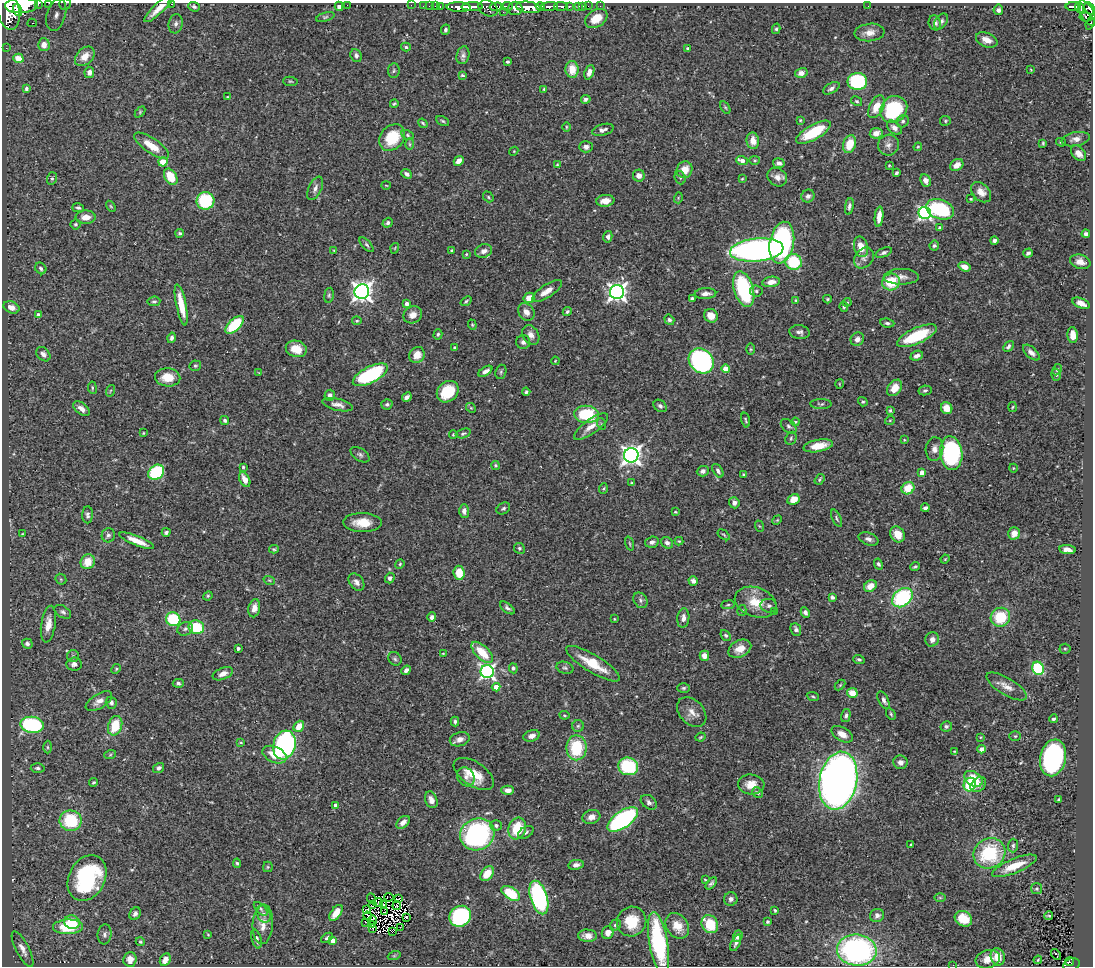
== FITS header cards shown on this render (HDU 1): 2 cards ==
NAXIS1  =                 1091
NAXIS2  =                  964

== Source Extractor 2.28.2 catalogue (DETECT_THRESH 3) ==
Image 1091 x 964 px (HDU 1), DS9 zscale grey, 1 PNG px = 1 image px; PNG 1095 x 968 px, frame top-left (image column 1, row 964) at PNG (2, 3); each listed source drawn as its Kron ellipse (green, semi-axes under 4 px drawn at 4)
Background 0.479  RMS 0.025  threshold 0.0763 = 3 sigma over >= 5 px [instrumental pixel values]
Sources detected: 491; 4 with non-positive FLUX_AUTO (blend fragments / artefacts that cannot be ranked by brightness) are neither listed nor drawn; the other 487 listed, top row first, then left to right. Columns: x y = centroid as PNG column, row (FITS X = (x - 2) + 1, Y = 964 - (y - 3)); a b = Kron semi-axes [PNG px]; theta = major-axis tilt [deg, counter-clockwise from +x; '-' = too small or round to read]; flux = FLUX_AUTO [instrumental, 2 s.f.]
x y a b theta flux
49 3 2 2 - 8.7
38 4 3 2 - 81
65 4 6 6 - 3.3
171 4 3 2 - 3.5
347 5 2 2 - 48
411 5 2 2 - 10
21 6 16 7 2 5000
339 6 4 4 - 5
423 6 2 2 - 8.2
429 6 2 2 - 15
436 6 3 2 - 27
507 6 5 3 - 440
540 6 4 3 - 540
561 6 7 3 -2 290
569 6 3 3 - 110
579 6 3 3 - 47
583 6 3 2 - 8.3
588 6 2 2 - 11
600 6 2 2 - 9
868 6 2 2 - 2.3
1073 6 8 3 -1 230
194 7 6 4 -21 3.8
440 7 3 2 - 21
459 7 12 5 -3 1800
472 7 11 3 1 1400
497 7 7 4 3 610
528 7 13 5 -8 3300
550 7 8 4 4 1100
1080 7 5 3 - 180
159 8 20 5 44 20
488 8 10 7 -30 450
515 8 7 6 - 1100
1090 9 7 4 -51 600
8 10 20 11 -77 5100
18 10 6 4 -75 1300
998 10 5 5 - 5.5
503 12 2 2 - 35
1087 13 14 6 -62 330
56 15 16 9 73 19
325 17 9 4 18 2.9
1086 17 6 4 -9 180
596 18 12 8 32 36
941 21 9 6 53 5.6
32 23 5 4 - 3.4
935 23 7 6 - 6.2
1090 23 6 3 71 51
176 24 10 7 76 6.1
776 29 5 4 - 2.8
445 30 5 4 - 3.6
869 32 15 8 6 14
987 40 11 7 -22 15
44 45 6 6 - 11
406 47 5 4 - 3
6 48 2 2 - 6.9
688 49 4 3 - 3.5
463 55 9 6 76 5.2
85 56 11 8 44 18
356 56 7 5 -68 5.4
18 58 5 4 - 15
507 62 3 3 - 2.2
572 69 8 6 -86 22
1031 70 4 3 - 1.4
394 71 7 5 86 3.5
89 72 5 5 - 7.9
589 72 7 4 68 9.5
801 73 6 5 - 11
462 75 4 3 - 2.1
290 81 7 4 -6 2.3
857 81 10 8 1 140
831 88 9 5 31 5.6
26 89 4 3 - 3.3
544 89 3 3 - 1.6
228 97 3 2 - 1.7
586 99 5 4 - 3.6
857 101 6 4 -30 2.8
394 104 4 3 - 2.2
725 107 7 4 -59 2.5
876 107 12 7 63 26
894 109 14 12 44 140
140 112 6 4 47 2.2
800 120 4 3 - 1.7
443 121 7 4 -27 2.6
903 121 6 6 - 3.8
945 121 5 5 - 2.2
423 123 5 3 - 2.3
566 127 5 3 - 1.6
894 128 8 5 -42 8.9
603 130 11 5 16 6.4
813 132 19 7 30 77
876 133 6 5 - 13
407 135 6 4 -28 2.8
392 137 15 11 48 62
1076 139 14 7 10 10
753 141 8 6 -80 17
1061 142 5 3 - 2.7
1043 143 4 4 - 2.3
410 144 6 4 -89 2.3
849 144 9 6 72 38
888 145 11 10 - 9.8
151 146 20 7 -34 28
586 147 7 5 1 5.7
918 147 4 3 - 1.8
514 151 4 3 - 1.5
1078 153 9 6 -46 14
755 160 5 4 - 2.1
459 161 5 4 - 13
742 161 6 4 -21 13
163 162 4 4 - 43
779 163 6 5 - 5.9
557 165 4 3 - 1.5
889 165 3 2 - 1.6
957 165 7 5 37 13
685 170 8 7 - 22
896 173 4 3 - 2.8
407 174 6 4 -40 5.8
639 176 6 6 - 11
171 177 9 6 -59 46
777 177 10 8 -34 13
52 178 6 5 - 3.3
680 178 7 5 -70 3.2
742 179 4 4 - 1.7
926 180 6 5 - 9.8
386 185 5 3 - 1.5
315 188 12 6 65 8.4
981 192 12 8 -44 14
808 196 7 6 - 6.1
488 197 6 4 -50 2.5
678 198 5 3 - 1.6
971 199 3 3 - 1.8
205 201 9 9 - 100
605 201 9 6 6 17
111 206 6 4 -58 2.1
849 206 8 4 80 4.9
78 208 6 4 -14 3.3
940 209 14 9 -19 130
925 213 6 6 - 370
86 217 10 6 1 15
879 217 10 4 84 15
388 223 5 4 - 4.2
75 224 5 5 - 2.4
940 228 4 3 - 5.7
180 233 4 4 - 2.8
1086 234 4 4 - 5
608 237 6 4 76 5.4
994 240 4 3 - 4.9
782 243 21 12 80 330
367 245 9 4 -47 3.4
934 246 5 5 - 3.8
861 247 10 7 -77 24
395 248 5 3 - 1.5
334 250 4 2 - 1.2
452 250 3 3 - 1.7
757 250 27 11 6 580
484 251 9 6 18 11
884 253 8 4 22 4.1
1028 253 5 4 - 5
466 254 3 3 - 1.7
864 258 11 8 52 8.4
794 262 8 8 - 80
1080 262 10 7 -16 13
965 267 6 4 -19 14
41 268 6 5 - 3.9
901 277 17 8 0 11
771 282 9 5 9 13
891 282 9 8 - 49
744 289 18 9 -73 160
547 291 17 6 33 18
756 291 6 5 - 3.2
362 292 7 7 - 1000
617 292 7 7 - 790
705 294 11 5 4 8.4
329 295 7 5 81 2.9
529 298 5 5 - 23
692 298 4 3 - 3.3
827 299 4 4 - 2
795 300 4 3 - 1.3
154 301 6 5 - 3.2
466 301 6 3 38 2.2
847 302 4 4 - 1.8
1081 303 9 5 -23 13
407 304 4 4 - 7.5
181 305 21 5 -79 33
11 307 8 5 -22 11
844 307 5 4 - 2.3
526 312 9 7 -53 11
567 312 5 4 - 3.1
38 314 4 4 - 3.9
413 315 9 8 - 12
711 316 7 6 - 18
669 320 5 4 - 4.2
357 321 5 4 - 2.6
887 323 7 4 -8 3.6
235 325 11 6 43 82
472 325 5 4 - 2
799 332 10 6 -9 6.5
438 334 5 4 - 3
531 335 10 8 -57 9.3
1073 335 8 5 -85 20
917 336 21 8 24 85
172 338 5 4 - 4.7
857 339 7 6 - 8.6
523 342 7 7 - 5.5
1008 346 6 4 47 4
454 348 4 3 - 2.4
296 349 11 8 -16 30
750 349 6 4 -89 2.3
1031 353 10 5 -42 7.2
43 354 8 6 -45 6.7
417 355 8 7 - 21
917 356 6 4 23 7.5
555 361 4 3 - 1.4
701 361 14 11 -45 320
195 366 6 5 - 2.8
725 369 4 4 - 25
1057 370 6 4 62 2.4
485 371 8 4 32 6.3
501 372 7 5 70 2.9
259 373 4 3 - 1.2
370 375 19 8 27 170
1056 375 6 5 - 3
168 377 13 9 -3 29
839 384 5 3 - 1.4
92 388 6 3 -83 2.1
895 388 9 6 53 19
925 390 6 5 - 3.4
110 391 6 3 71 2.2
448 392 12 9 43 53
526 392 4 3 - 3.1
330 395 5 5 - 6.4
407 397 5 4 - 6.2
863 402 5 4 - 2.9
387 404 5 5 - 3.3
821 404 10 5 0 3.7
338 405 16 6 -13 10
660 406 7 5 -39 4.6
1013 407 5 3 - 1.8
471 408 5 4 - 2
947 408 6 5 - 23
81 409 9 5 -39 9.3
890 410 3 3 - 2.2
587 414 12 8 -6 110
225 420 5 4 - 3.2
746 420 7 3 -75 2.1
890 420 5 3 - 1.5
795 422 4 4 - 1.9
602 424 6 4 -70 2.3
789 426 9 6 -40 4.4
591 427 20 7 36 19
143 433 3 3 - 1.6
463 433 8 4 18 3.1
453 435 4 3 - 1.8
791 438 7 5 65 2.9
904 440 3 3 - 1.5
818 446 15 6 11 27
934 449 12 9 86 11
951 453 17 11 -84 200
360 455 10 6 -33 4.9
631 455 7 7 - 920
495 465 4 4 - 2.5
243 467 3 3 - 2.1
1013 468 4 3 - 1.3
703 471 6 5 - 5.8
718 471 7 4 -58 5.1
156 472 8 6 39 130
922 473 4 4 - 17
743 474 3 3 - 1.9
245 479 8 5 -64 16
819 479 6 4 55 2.5
632 483 3 3 - 2
603 488 5 3 - 2.1
908 488 7 6 - 39
793 499 6 5 - 19
734 503 5 5 - 7.2
503 508 7 5 32 3.7
925 508 4 3 - 4.7
464 511 7 5 -89 8.3
675 512 3 3 - 1.7
88 515 8 5 89 5.1
836 518 9 4 -66 2.9
777 520 5 4 - 1.8
362 522 19 9 -1 29
759 526 6 3 -70 1.7
166 532 4 3 - 3.4
1014 533 6 5 - 14
22 534 4 3 - 1.4
897 534 8 6 -60 26
108 535 7 6 - 4.7
724 535 7 3 -36 2.1
868 539 10 6 -22 6.5
137 541 18 5 -22 24
679 541 4 4 - 1.9
652 542 7 5 16 5.3
667 543 6 5 - 5.8
630 544 7 3 -71 2
519 548 5 5 - 3.2
274 549 5 4 - 2.2
1067 550 8 4 -8 10
945 559 5 3 - 1.6
88 562 7 7 - 28
400 564 5 4 - 2
878 564 5 4 - 3.5
915 567 5 3 - 2.4
459 573 7 5 -85 32
390 578 5 4 - 4.6
61 579 6 5 - 2.3
269 580 6 3 -18 2.1
693 581 5 4 - 6.8
356 582 9 6 -51 8.3
870 586 7 5 35 21
208 596 5 4 - 2
832 597 4 3 - 4
902 598 11 8 39 160
640 600 8 6 -56 4.8
756 602 21 14 -19 36
728 605 7 3 8 2.1
769 606 8 6 -9 4.8
254 608 9 5 78 10
507 608 8 4 -37 4.8
742 610 6 4 76 2.2
775 611 3 2 - 1.3
63 612 9 5 -32 4.7
805 612 5 4 - 5.3
432 617 5 4 - 5.6
1000 617 10 9 - 62
683 618 9 6 82 9.7
173 619 7 6 - 91
614 619 4 3 - 1.3
48 624 18 7 82 19
196 627 8 6 -11 66
185 629 8 6 25 5.2
796 629 6 5 - 4.7
726 635 6 4 -49 3.5
932 639 7 6 - 7.8
27 644 5 5 - 4.4
238 649 3 3 - 5.3
740 649 12 8 27 20
1065 649 5 5 - 2.6
482 652 13 6 -45 44
443 653 3 2 - 1.3
73 656 6 6 - 3.2
704 656 5 5 - 11
395 659 7 6 - 3.8
859 659 6 4 -20 3.1
74 664 7 6 - 7.3
593 664 31 9 -31 46
513 668 5 4 - 3.5
565 668 9 6 -16 3.6
1038 668 7 5 -62 130
116 669 5 4 - 2.2
406 670 5 4 - 6.4
487 672 6 6 - 450
223 674 10 5 23 11
178 683 5 4 - 3.6
840 685 6 4 45 2.1
1007 686 23 8 -31 17
496 687 4 4 - 21
684 688 6 4 2 3.1
852 693 5 5 - 19
813 697 6 3 -22 2.3
884 700 9 5 -64 6.5
99 701 15 7 32 12
111 703 6 5 - 4.6
692 712 17 12 -46 16
891 714 6 3 -60 2.3
564 715 5 3 - 1.9
846 716 7 4 75 4.3
1053 719 4 3 - 3.2
455 722 5 4 - 3.5
32 725 12 8 -7 190
115 726 10 7 72 46
299 726 6 5 - 25
578 726 6 6 - 3.2
946 726 6 5 - 4.6
842 734 12 6 -30 15
532 736 8 5 17 9.6
1015 736 6 5 - 2.7
700 737 5 3 - 2
980 737 3 3 - 1.6
460 739 10 7 15 11
241 743 4 3 - 1.5
284 745 14 11 73 400
47 747 6 4 -89 2.9
576 748 12 10 90 81
982 749 4 4 - 11
954 751 3 3 - 1.1
110 755 6 4 19 2.2
274 755 13 8 -25 25
1053 758 18 13 78 330
900 762 7 7 - 8
628 766 10 9 - 120
38 768 7 5 1 4.4
159 768 6 4 34 4.9
474 774 23 12 -34 39
466 777 10 8 -55 8.7
973 779 10 7 -33 42
838 781 29 18 79 1800
94 782 4 3 - 2.4
751 784 13 10 -4 21
978 784 9 6 42 12
970 785 7 6 - 74
508 790 6 4 -1 11
758 793 6 5 - 3.9
431 800 8 6 -70 9.4
1059 800 3 3 - 3.2
649 802 9 6 -38 5.5
336 805 4 4 - 13
591 817 9 7 15 12
623 819 18 8 35 290
71 821 11 10 - 95
403 822 8 5 42 10
496 825 5 5 - 4.2
517 829 11 9 72 55
526 832 8 5 33 3.9
477 834 18 15 24 300
911 844 3 2 - 1.2
1013 845 7 5 89 3.2
989 853 16 14 34 110
237 863 4 4 - 2.6
576 865 7 5 10 7.7
1014 866 24 7 22 38
268 867 5 5 - 2.1
487 874 8 5 50 28
87 878 24 18 63 220
705 880 3 3 - 1.6
711 883 7 4 47 4
1036 889 5 5 - 2.8
511 893 10 6 -33 63
389 897 4 2 - 1.9
371 898 5 2 - 3.3
539 898 17 8 -73 270
940 898 6 4 -1 2.3
398 899 4 2 - 0.36
731 899 7 6 - 6.4
378 902 5 2 - 1
384 904 3 2 - 3.7
373 905 4 2 - 0.81
397 906 4 2 - 2.5
261 909 8 4 -46 4
366 910 2 2 - 1.7
775 910 3 2 - 2
384 912 2 2 - 0.99
336 913 9 5 55 22
135 914 7 5 54 5.3
264 914 9 6 -62 6.8
877 915 7 6 - 5.6
368 916 4 3 - 0.97
460 916 11 10 - 190
1049 916 4 2 - 2.1
406 918 4 3 - 2.7
963 919 9 7 -31 39
373 920 5 2 - 1
72 922 8 6 -21 39
365 922 2 2 - 2.2
632 922 15 14 - 43
767 922 3 3 - 2.5
263 924 20 10 86 18
372 924 4 2 - 0.85
710 924 9 8 - 56
615 925 6 5 - 3.2
677 926 14 10 -55 24
68 927 15 7 1 70
400 927 2 2 - 1.3
373 928 3 2 - 1.6
392 931 3 2 - 2.1
608 933 6 6 - 11
105 934 10 7 84 6.2
208 935 4 4 - 1.6
588 936 9 6 -3 13
738 936 6 4 70 11
327 938 6 4 32 3.5
256 939 10 5 -73 8.8
333 940 4 4 - 14
140 942 5 4 - 2.4
658 943 31 9 -80 170
736 943 9 4 66 4.7
23 949 19 6 -62 13
857 950 20 15 -6 380
1056 955 6 3 -53 4.7
394 956 6 4 19 2.2
998 957 9 7 -77 24
130 959 7 6 - 14
988 959 12 9 16 20
165 960 7 5 63 13
1038 960 4 3 - 1.5
1069 962 5 4 - 82
1071 964 8 6 18 86
953 965 2 2 - 1.6
At the frame edge (FLAGS 8, measured only in part): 8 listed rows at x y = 49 3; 38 4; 65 4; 171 4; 159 8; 1090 9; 8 10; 953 965
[4 non-positive-flux detections neither listed nor drawn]